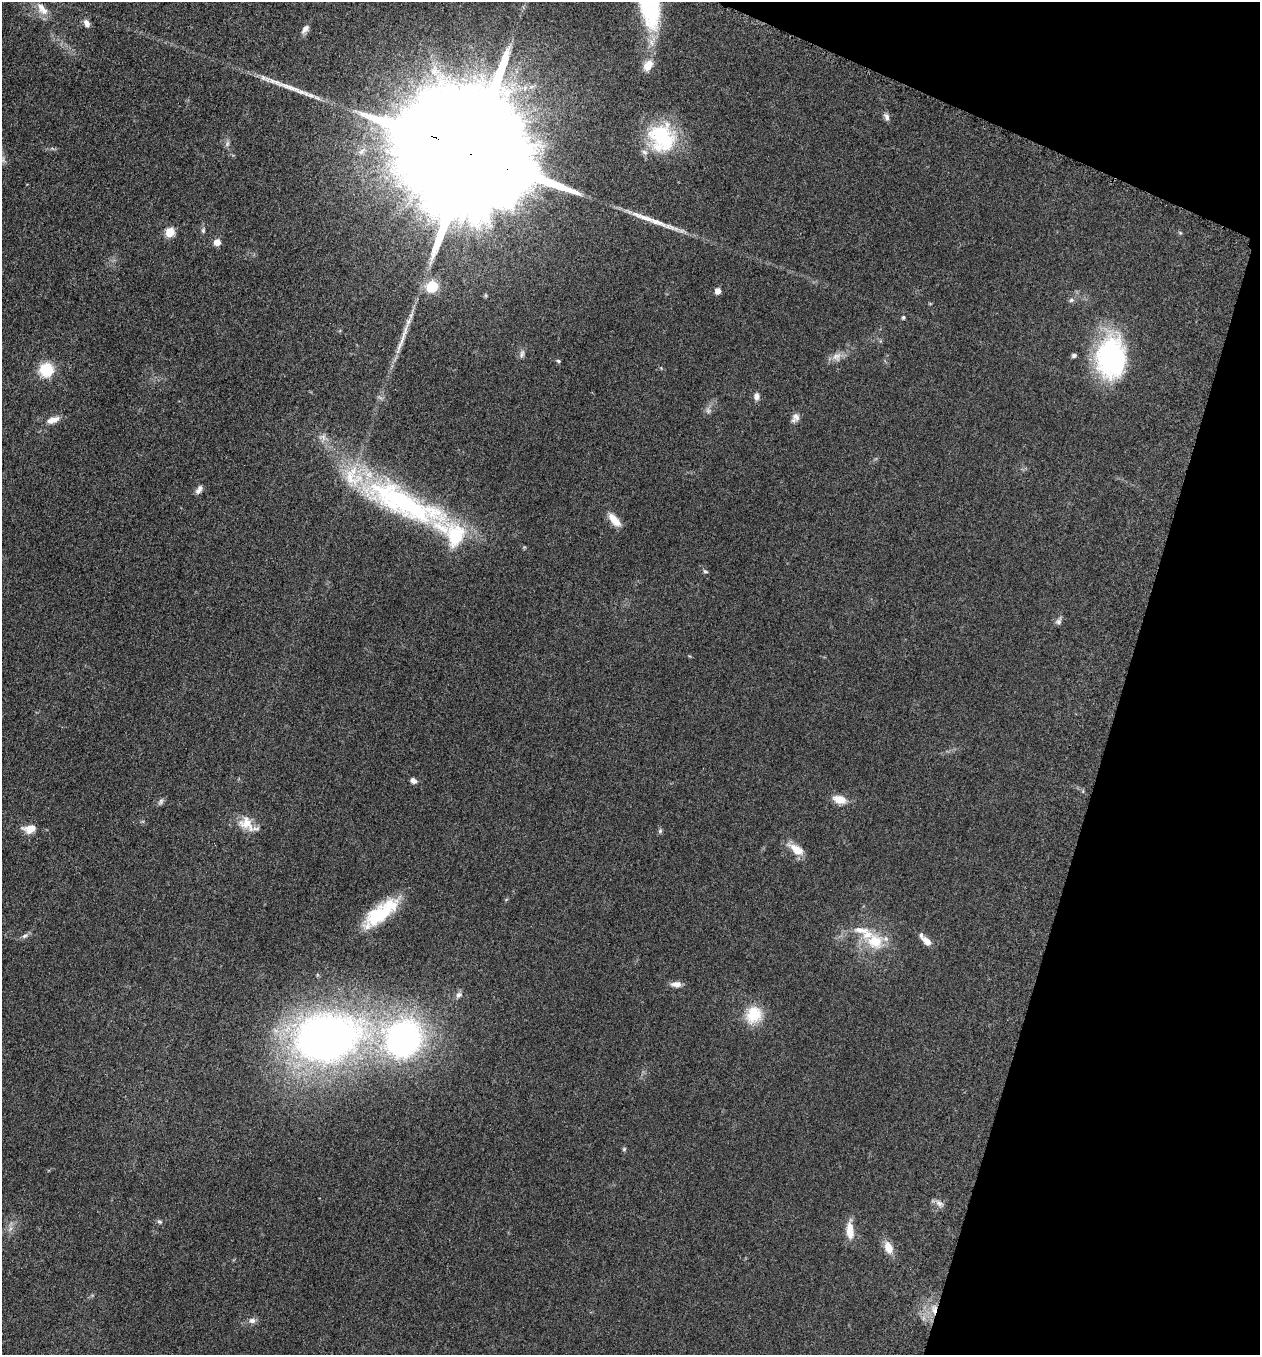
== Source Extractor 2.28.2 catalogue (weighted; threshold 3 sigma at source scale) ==
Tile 8 of 4 x 4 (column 4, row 2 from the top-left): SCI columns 3973-5230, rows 2725-4077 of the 5509 x 5463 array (HDU 1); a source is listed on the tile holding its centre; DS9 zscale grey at full resolution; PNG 1262 x 1357 px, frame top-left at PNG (2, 2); no overlay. Shown black and unused: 15% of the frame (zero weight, under 3 of 5 exposures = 3% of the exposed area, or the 3 px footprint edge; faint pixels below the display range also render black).
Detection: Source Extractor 2.28.2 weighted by HDU 2 'WHT'; one run over the whole footprint, this tile lists its part. Background 0.0603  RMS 0.0062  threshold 0.028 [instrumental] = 3 sigma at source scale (4.5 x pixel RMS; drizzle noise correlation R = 1.50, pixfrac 1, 0.05/0.05 arcsec/px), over >= 5 px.
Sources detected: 67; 2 too faint to see at this stretch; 1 inside a brighter object's white glare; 2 long thin detections or spike segments (spike, bleed or trail) — not listed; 5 inside a brighter listed object's ellipse — not listed separately; the other 57 listed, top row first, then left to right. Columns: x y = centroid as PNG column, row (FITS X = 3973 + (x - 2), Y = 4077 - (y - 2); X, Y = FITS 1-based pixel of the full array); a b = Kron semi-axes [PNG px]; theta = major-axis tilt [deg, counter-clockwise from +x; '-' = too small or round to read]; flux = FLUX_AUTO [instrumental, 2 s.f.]
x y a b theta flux
650 5 58 22 -82 73
42 9 22 11 -51 8.2
87 23 10 6 -64 3.2
305 29 13 7 51 3.3
648 65 14 9 57 7.6
886 117 10 6 -69 2.3
662 137 35 32 -70 48
227 144 9 6 71 1.8
468 152 51 26 -24 61000
643 217 43 7 -20 11
203 230 8 5 -82 1.4
170 232 5 5 - 28
1180 233 6 4 -2 0.72
217 242 5 5 - 8.6
432 287 17 15 30 11
718 291 5 5 - 5.5
1071 300 7 6 - 1.6
903 317 5 5 - 1.1
522 354 13 6 76 2.3
1074 355 6 5 - 1.5
837 357 13 12 - 5
1111 358 48 31 89 91
558 361 5 4 - 1
46 370 14 14 - 20
756 396 9 7 88 3.1
796 417 10 9 - 3.4
53 420 17 8 18 5.9
323 437 13 10 85 4.3
199 490 11 6 60 2.8
404 503 134 32 -26 170
614 520 18 8 -49 8.8
705 571 7 5 -33 1.1
1058 621 11 7 60 2.1
413 781 8 6 -29 2.5
839 799 17 10 -17 8
161 801 11 5 63 1.7
246 824 23 16 -38 11
30 829 15 9 10 7.9
660 831 6 6 - 1.1
796 849 20 9 -35 9.9
506 900 6 3 21 0.65
380 913 46 15 38 38
25 936 11 5 31 2
875 941 25 21 -7 22
927 941 12 7 -43 4.9
676 984 13 7 0 4
459 995 10 7 31 2.4
753 1015 21 18 63 19
326 1039 50 37 12 460
403 1039 35 31 51 190
624 1149 6 5 - 0.91
939 1203 12 7 -23 2.9
159 1221 7 6 - 1.3
850 1230 23 8 -88 9.1
888 1247 17 10 -68 6.9
934 1310 11 6 84 4.1
252 1320 9 7 11 2.8
Overlapping masked pixels (flux is a lower limit): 2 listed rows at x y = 468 152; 934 1310
Isophote crosses this tile's border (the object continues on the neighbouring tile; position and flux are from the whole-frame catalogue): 1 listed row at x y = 650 5